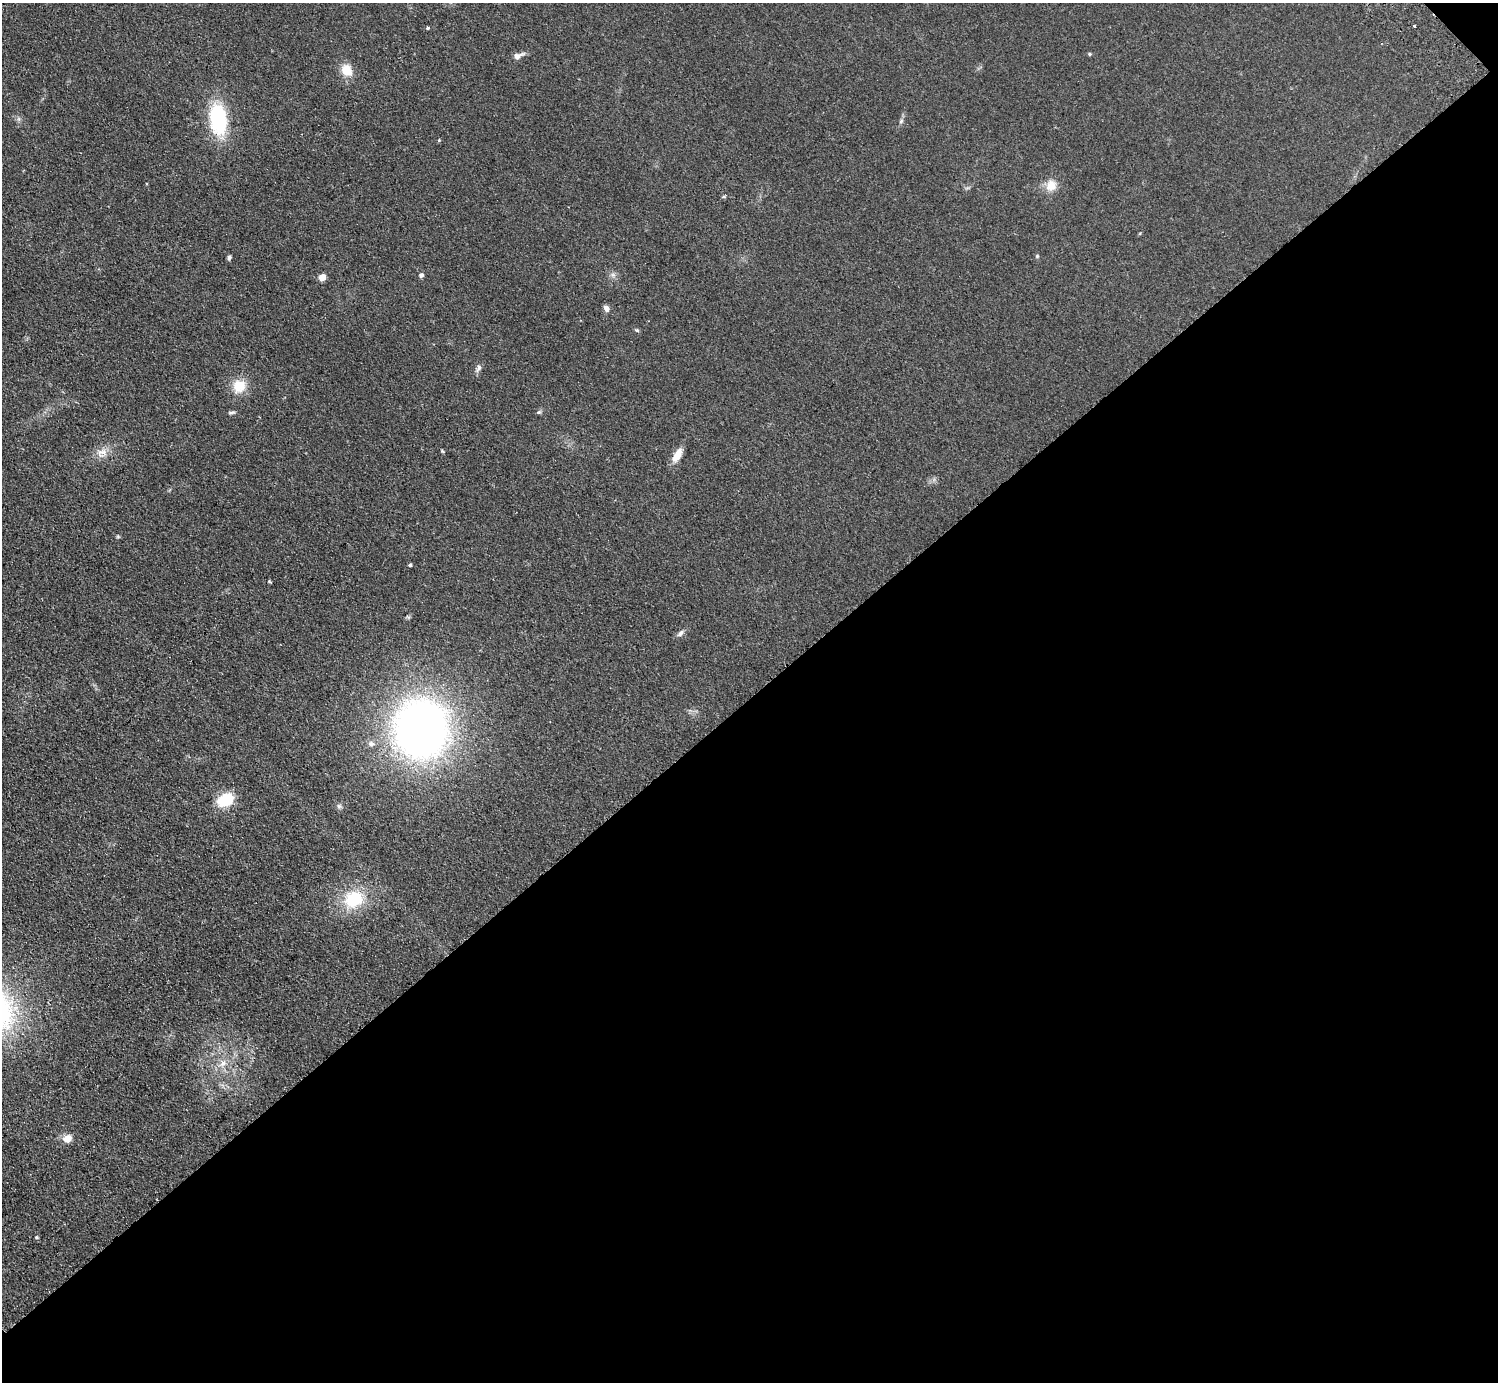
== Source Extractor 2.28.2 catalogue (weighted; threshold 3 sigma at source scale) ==
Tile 12 of 4 x 4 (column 4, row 3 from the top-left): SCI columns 4533-6028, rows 1582-2961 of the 6072 x 6064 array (HDU 1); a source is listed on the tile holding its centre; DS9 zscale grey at full resolution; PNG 1500 x 1384 px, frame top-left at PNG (2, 3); no overlay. Shown black and unused: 50% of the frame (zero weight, under 2 of 3 exposures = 3% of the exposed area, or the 3 px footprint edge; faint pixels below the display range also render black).
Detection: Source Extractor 2.28.2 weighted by HDU 2 'WHT'; one run over the whole footprint, this tile lists its part. Background 0.115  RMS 0.011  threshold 0.0477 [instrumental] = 3 sigma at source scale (4.5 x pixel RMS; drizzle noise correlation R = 1.50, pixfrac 1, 0.05/0.05 arcsec/px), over >= 5 px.
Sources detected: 35; all 35 listed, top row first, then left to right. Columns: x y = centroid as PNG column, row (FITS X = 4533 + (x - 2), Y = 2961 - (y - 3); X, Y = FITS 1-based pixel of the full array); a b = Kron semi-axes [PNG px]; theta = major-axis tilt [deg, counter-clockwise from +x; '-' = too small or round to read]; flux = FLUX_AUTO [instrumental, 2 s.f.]
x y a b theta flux
1415 25 3 3 - 1.4
428 28 3 3 - 2.7
1089 54 5 4 - 1.3
518 56 14 7 21 5.8
347 70 16 13 -62 16
218 119 33 17 -84 83
901 121 6 4 47 1.7
439 140 3 3 - 1.4
1051 186 15 13 60 13
724 196 3 3 - 3.1
1037 256 6 4 46 1.1
229 258 7 5 88 2.1
421 275 5 4 - 3.5
322 277 5 5 - 18
606 308 7 6 - 5
637 330 6 5 - 1.5
478 368 12 6 57 3.5
239 386 17 15 57 21
232 412 11 4 4 2
539 412 6 5 - 1.8
442 451 5 4 - 1.1
102 452 18 11 20 11
677 455 17 8 59 13
118 537 6 4 -1 1.2
410 565 4 3 - 1.7
269 581 4 3 - 1.3
680 633 10 6 51 3.5
421 729 45 41 88 680
371 744 9 7 -1 4
225 800 15 11 26 40
339 806 6 6 - 2.2
354 899 21 18 27 49
223 1063 11 8 49 7
67 1138 11 9 18 8.9
36 1237 5 4 - 1.2